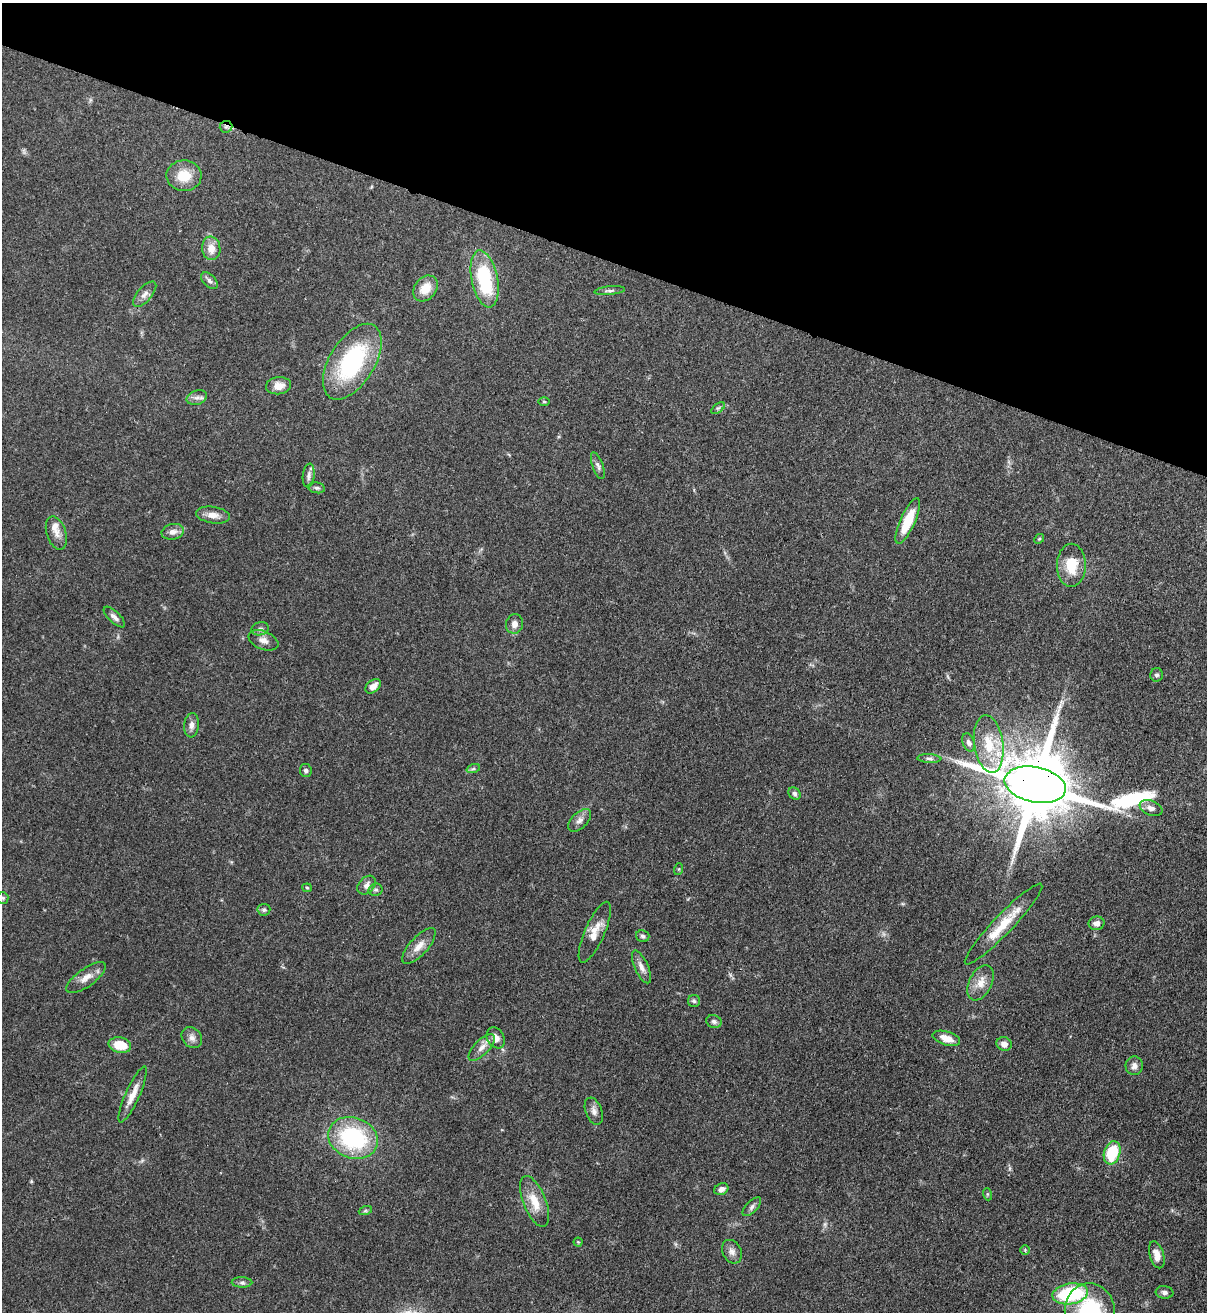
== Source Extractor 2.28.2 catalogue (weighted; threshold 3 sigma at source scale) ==
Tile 2 of 4 x 4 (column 2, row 1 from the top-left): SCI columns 1423-2627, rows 3963-5272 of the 5380 x 5305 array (HDU 1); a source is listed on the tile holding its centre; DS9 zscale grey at full resolution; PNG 1209 x 1314 px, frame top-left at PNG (2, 3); each listed source drawn as its Kron ellipse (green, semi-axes under 4 px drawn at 4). Shown black and unused: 20% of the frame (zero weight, under 3 of 4 exposures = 7% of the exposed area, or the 3 px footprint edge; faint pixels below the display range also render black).
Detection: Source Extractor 2.28.2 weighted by HDU 2 'WHT'; one run over the whole footprint, this tile lists its part. Background 0.102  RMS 0.0041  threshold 0.0186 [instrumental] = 3 sigma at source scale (4.5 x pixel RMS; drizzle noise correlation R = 1.50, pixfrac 1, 0.05/0.05 arcsec/px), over >= 5 px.
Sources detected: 79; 1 inside a brighter listed object's ellipse — not listed separately; the other 78 listed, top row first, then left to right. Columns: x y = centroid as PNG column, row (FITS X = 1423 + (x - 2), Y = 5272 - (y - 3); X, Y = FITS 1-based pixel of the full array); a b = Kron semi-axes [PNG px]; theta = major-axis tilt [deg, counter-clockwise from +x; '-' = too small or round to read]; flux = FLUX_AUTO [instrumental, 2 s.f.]
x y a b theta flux
226 127 6 6 - 1
184 176 17 15 -2 9.1
211 248 12 9 -82 4.7
485 279 29 13 -78 30
209 281 10 6 -45 1.3
425 288 14 11 49 6.9
610 291 15 4 6 1.2
145 294 15 7 49 2.4
352 362 42 22 58 47
278 386 13 8 6 3.8
197 398 10 7 18 1.9
544 401 5 3 - 0.5
718 408 8 4 36 0.82
598 466 14 5 -71 1.5
309 476 12 6 83 1.6
317 488 8 5 -9 0.96
213 515 17 8 -8 3.5
908 521 25 7 66 12
173 532 11 8 11 2.4
56 533 17 9 -73 3.4
1039 539 5 4 - 0.54
1071 565 21 14 89 10
114 617 14 5 -44 1.9
514 624 10 8 78 2.6
260 629 9 6 17 1.3
263 640 15 9 -22 2.7
1157 675 7 6 - 0.98
373 686 9 6 40 3.2
191 725 12 7 85 2.2
968 742 9 6 -71 1.5
989 744 29 14 -82 13
929 759 12 4 -3 1.1
473 769 7 4 18 0.78
306 771 6 6 - 0.93
1035 785 31 17 -12 4700
794 793 7 5 -46 0.97
1151 808 12 7 -22 2.3
580 820 14 8 44 2.3
679 869 6 4 71 0.47
367 885 11 7 46 2
307 888 5 4 - 0.45
376 890 7 6 - 0.97
3 898 6 5 - 0.71
264 910 6 6 - 0.97
1097 923 8 7 - 2.2
1003 924 55 9 46 12
595 932 33 10 66 6.4
643 936 7 6 - 0.89
419 946 23 9 48 4.4
641 967 17 7 -66 2.6
86 978 23 9 36 4.2
981 983 19 11 63 5.2
694 1001 6 6 - 0.82
714 1021 8 6 -18 1.1
192 1038 11 9 -46 2.2
496 1038 11 8 -59 3.1
946 1038 14 6 -17 4.2
1004 1044 8 7 - 2.8
120 1045 11 7 -11 9.4
482 1047 17 7 45 3.1
1134 1066 9 8 - 2.2
133 1095 30 7 66 5
594 1111 14 8 -69 2.2
353 1138 25 20 -20 43
1112 1153 12 8 73 16
721 1189 7 5 23 1.9
987 1194 6 4 -71 0.51
535 1201 27 11 -68 7.8
752 1207 12 5 46 1.4
365 1211 7 4 19 0.77
578 1242 4 4 - 0.38
1025 1250 5 4 - 0.48
732 1252 12 9 -61 2.3
1157 1255 14 7 -74 3.7
242 1282 10 5 -1 1.1
1164 1292 9 6 -7 1.4
1070 1294 18 10 9 34
1090 1312 28 25 -86 34
Overlapping masked pixels (flux is a lower limit): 2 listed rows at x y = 226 127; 1035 785
Isophote crosses this tile's border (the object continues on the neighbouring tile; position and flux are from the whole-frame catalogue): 1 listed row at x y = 1090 1312